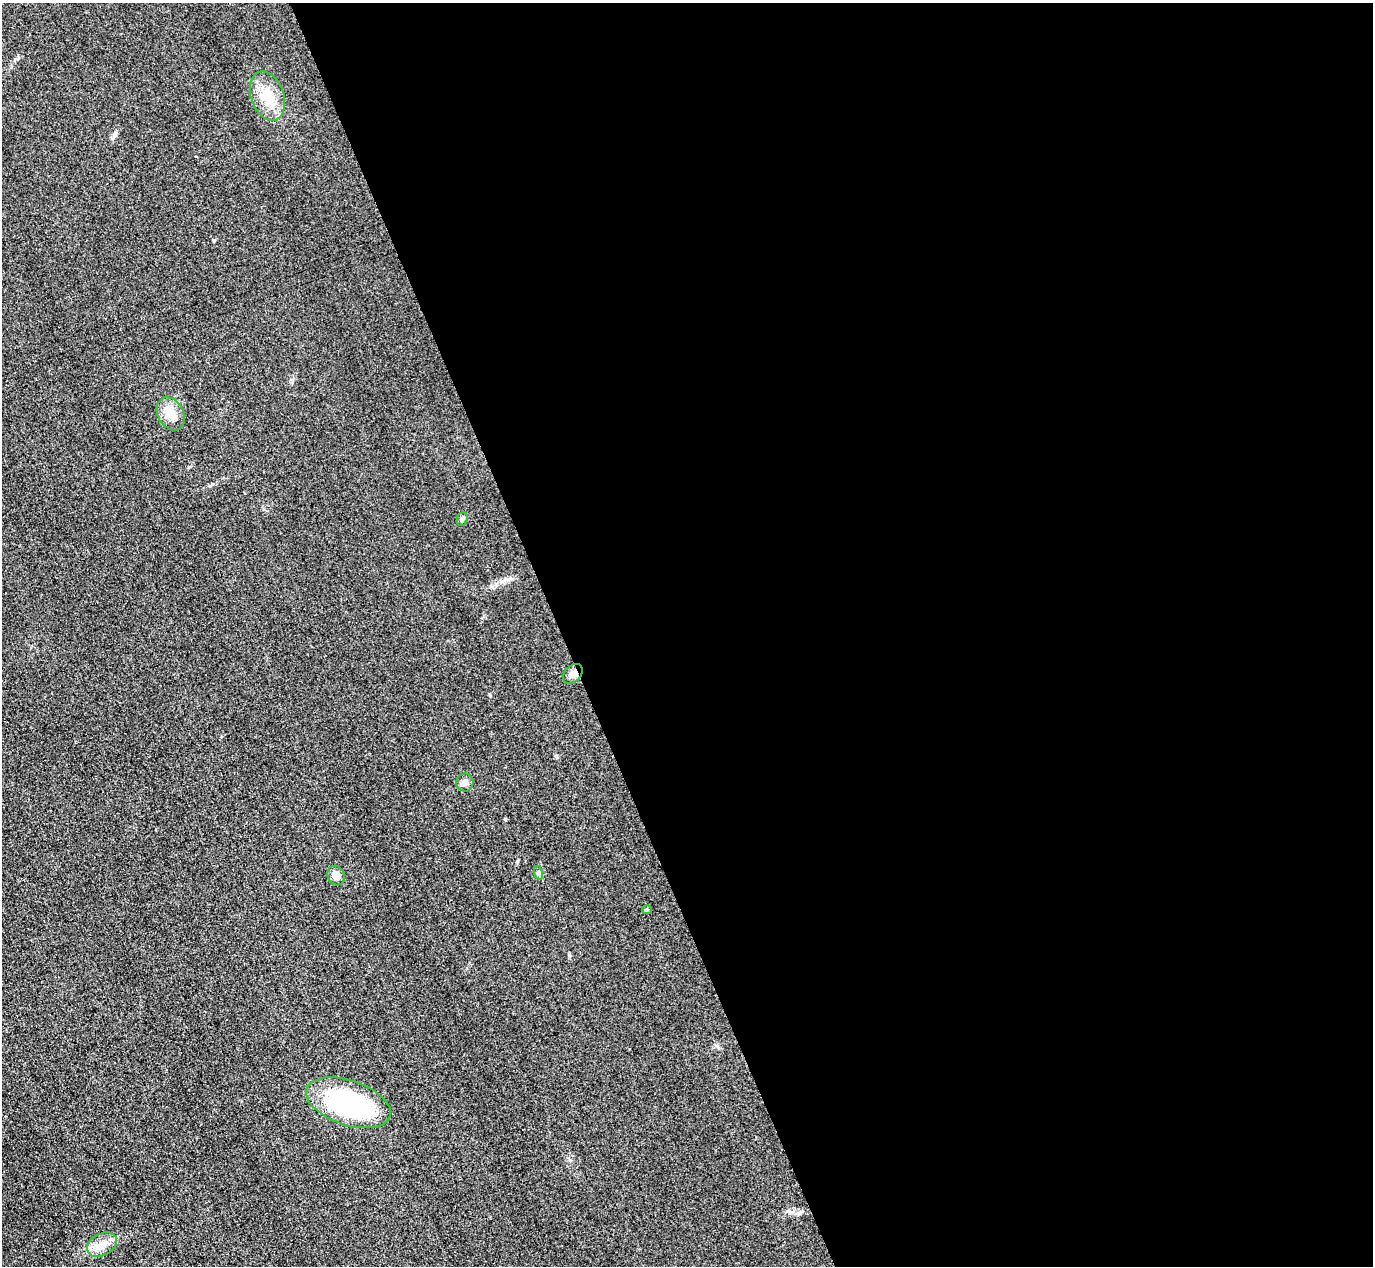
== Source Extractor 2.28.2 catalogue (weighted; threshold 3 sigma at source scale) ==
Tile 8 of 4 x 4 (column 4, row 2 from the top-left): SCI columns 4145-5515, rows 2833-4096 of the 5546 x 5533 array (HDU 1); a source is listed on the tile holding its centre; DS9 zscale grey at full resolution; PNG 1375 x 1268 px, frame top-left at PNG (2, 3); each listed source drawn as its Kron ellipse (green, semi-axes under 4 px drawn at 4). Shown black and unused: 59% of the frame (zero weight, under 3 of 4 exposures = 3% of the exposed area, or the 3 px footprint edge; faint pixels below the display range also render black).
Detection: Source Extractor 2.28.2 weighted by HDU 2 'WHT'; one run over the whole footprint, this tile lists its part. Background 0.139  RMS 0.019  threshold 0.0852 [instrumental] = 3 sigma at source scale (4.5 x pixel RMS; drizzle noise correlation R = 1.50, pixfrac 1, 0.05/0.05 arcsec/px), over >= 5 px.
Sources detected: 10; all 10 listed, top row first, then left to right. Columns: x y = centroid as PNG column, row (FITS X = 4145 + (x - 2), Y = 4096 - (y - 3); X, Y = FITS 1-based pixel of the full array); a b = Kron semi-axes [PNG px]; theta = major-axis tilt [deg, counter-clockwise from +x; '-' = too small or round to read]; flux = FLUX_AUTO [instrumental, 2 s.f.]
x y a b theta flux
267 96 25 16 -70 46
171 414 17 13 -61 25
462 519 7 5 68 4.2
573 674 11 8 46 11
465 782 9 8 - 7.2
539 873 7 4 -71 3.5
336 875 10 8 -65 13
647 910 5 4 - 2.5
348 1103 44 22 -19 260
102 1245 16 11 29 22
Overlapping masked pixels (flux is a lower limit): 1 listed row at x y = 573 674
Unlisted compact peaks at least as high as the median listed source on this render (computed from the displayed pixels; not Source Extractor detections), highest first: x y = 214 241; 569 956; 115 135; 292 380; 717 1046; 570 1160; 16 59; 212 484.